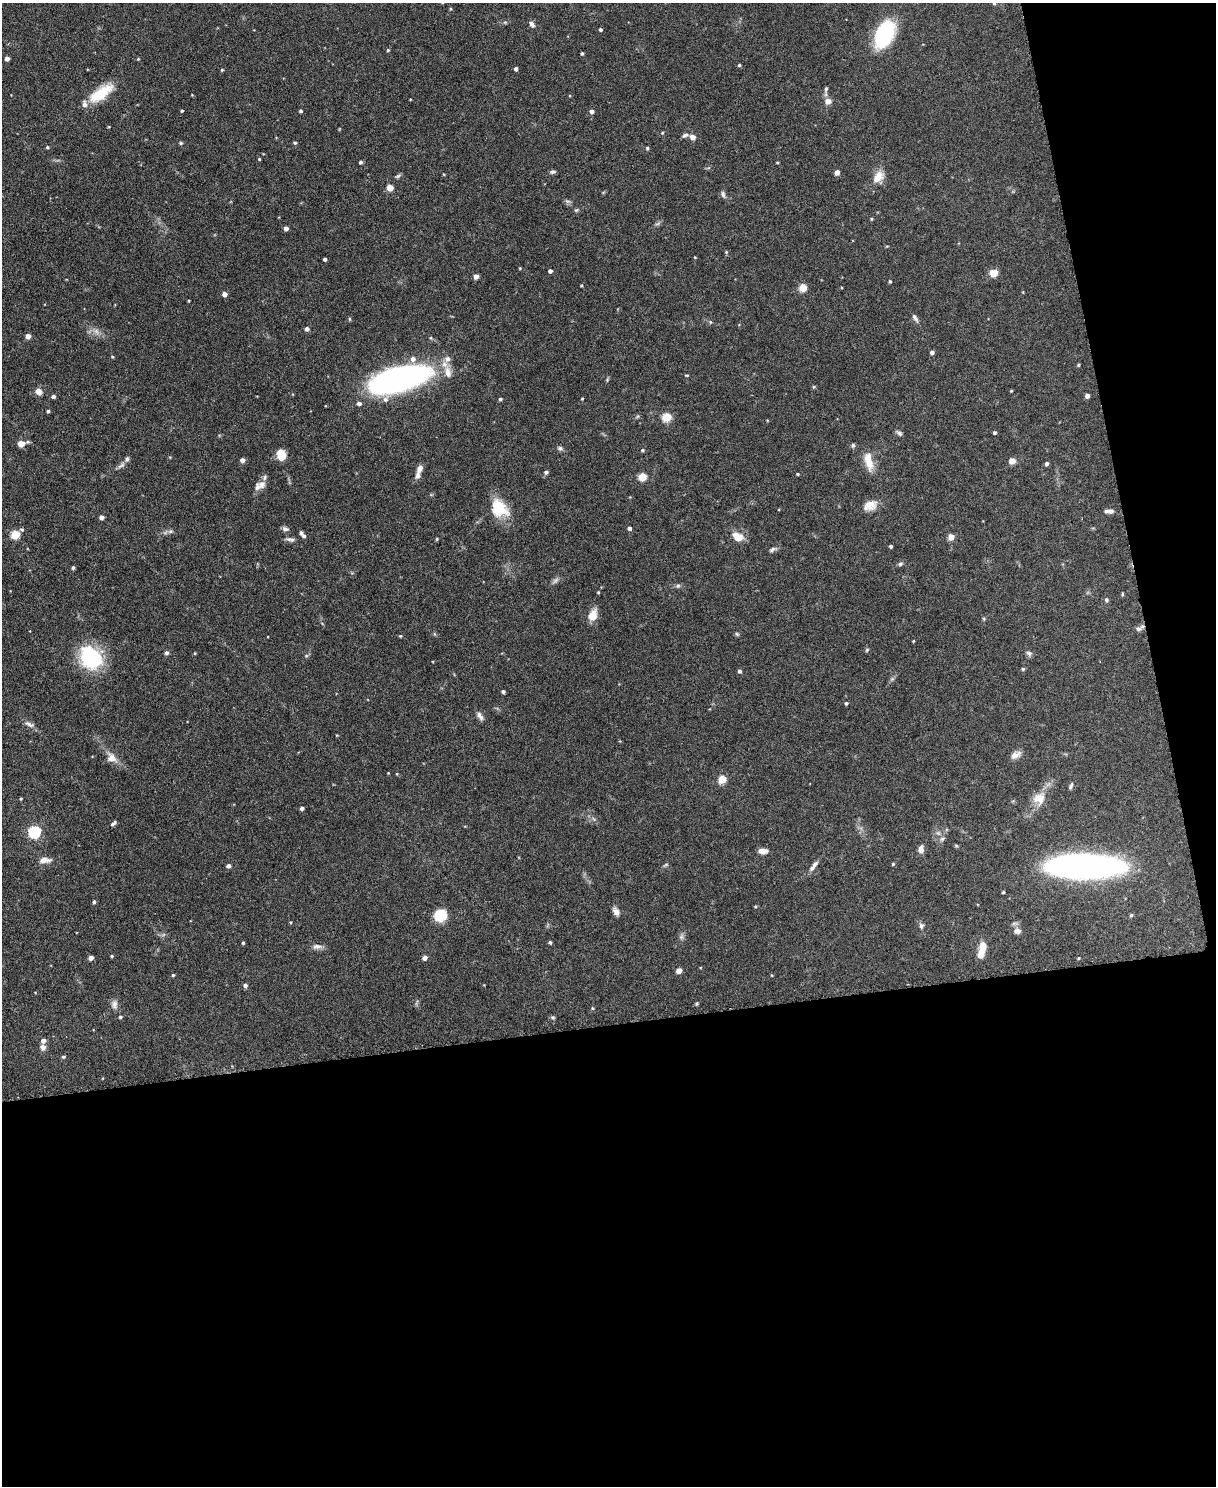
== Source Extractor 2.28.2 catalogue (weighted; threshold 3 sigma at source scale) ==
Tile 12 of 4 x 3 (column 4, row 3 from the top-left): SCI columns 3644-4857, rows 135-1618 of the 4863 x 4841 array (HDU 1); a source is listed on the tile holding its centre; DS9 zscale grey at full resolution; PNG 1218 x 1488 px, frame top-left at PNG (2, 3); no overlay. Shown black and unused: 36% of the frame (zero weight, under 3 of 6 exposures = <1% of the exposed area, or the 3 px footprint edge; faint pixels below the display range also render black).
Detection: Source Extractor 2.28.2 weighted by HDU 2 'WHT'; one run over the whole footprint, this tile lists its part. Background 0.12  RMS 0.0041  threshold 0.0169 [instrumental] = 3 sigma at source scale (4.09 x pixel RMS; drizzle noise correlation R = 1.36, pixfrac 0.8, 0.05/0.05 arcsec/px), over >= 5 px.
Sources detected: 187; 13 inside a brighter listed object's ellipse — not listed separately; the other 174 listed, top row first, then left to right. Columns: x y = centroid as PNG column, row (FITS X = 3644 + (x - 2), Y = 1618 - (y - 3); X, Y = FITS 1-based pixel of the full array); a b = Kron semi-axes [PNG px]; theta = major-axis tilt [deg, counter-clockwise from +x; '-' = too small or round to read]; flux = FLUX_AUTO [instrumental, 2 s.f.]
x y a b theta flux
994 3 4 4 - 0.43
450 9 4 3 - 0.33
532 24 8 5 -59 1.4
600 30 4 3 - 0.77
885 34 21 12 65 43
388 50 4 3 - 0.54
582 53 4 3 - 0.55
7 59 4 4 - 1.8
138 59 4 3 - 0.34
739 65 4 3 - 0.53
516 69 4 3 - 1.1
222 70 4 3 - 0.42
826 89 9 5 76 0.89
101 93 31 12 36 12
192 95 3 3 - 0.24
410 99 3 2 - 0.28
828 101 8 7 - 2.4
182 111 3 3 - 0.43
301 111 4 4 - 0.67
591 111 4 4 - 1.6
662 133 4 3 - 0.37
685 135 9 5 23 1
692 137 5 5 - 2.7
181 143 5 4 - 0.49
295 143 4 4 - 0.58
47 147 4 4 - 0.49
647 148 4 4 - 0.54
259 159 3 3 - 0.4
360 162 4 4 - 0.73
777 162 4 3 - 0.33
552 172 6 4 7 1
837 172 4 4 - 2.6
398 176 8 4 36 0.71
878 177 17 11 54 5.1
390 188 5 4 - 6.6
723 194 9 5 -78 1
568 201 9 4 -8 0.8
576 210 6 5 - 0.57
871 219 4 4 - 0.4
658 224 8 4 19 0.72
286 228 4 4 - 2
887 246 5 3 - 0.29
726 252 4 4 - 0.38
695 257 4 3 - 0.3
325 259 4 3 - 0.92
520 268 4 3 - 0.32
550 271 4 4 - 1.3
994 273 9 8 - 3.6
476 276 4 4 - 2.5
890 281 4 3 - 0.44
581 285 3 3 - 0.35
803 288 5 5 - 12
224 294 4 4 - 2.2
915 318 12 5 -59 1.3
349 319 5 3 - 0.39
307 329 4 4 - 1.5
96 331 9 7 -64 1.7
28 336 4 4 - 2.8
932 352 4 4 - 1.2
112 357 5 4 - 0.44
1078 365 4 3 - 0.45
687 375 6 3 -1 0.39
398 379 59 23 14 110
814 387 5 4 - 0.47
38 391 10 8 -41 2.1
1011 391 3 3 - 0.32
53 396 5 4 - 0.94
1087 396 4 4 - 1.7
500 399 4 4 - 0.61
582 399 3 3 - 0.34
48 411 3 3 - 0.65
666 417 5 5 - 17
899 433 9 5 -36 0.97
994 433 4 3 - 0.64
21 444 5 4 - 6.1
853 445 6 5 - 0.67
560 448 8 6 -16 0.93
642 450 5 4 - 0.58
281 455 11 8 -76 5.8
242 460 4 4 - 2
1012 461 6 6 - 2.8
869 463 20 11 -75 5.5
1047 463 4 4 - 1
121 465 12 5 41 1.3
419 469 10 6 73 2.2
546 472 5 4 - 0.88
797 474 3 3 - 0.41
642 477 5 5 - 12
262 485 12 10 1 2.2
870 506 18 11 24 4.2
499 508 24 18 -48 12
1109 511 11 5 0 1.7
101 517 4 4 - 1.9
629 528 4 4 - 1.1
22 529 5 5 - 0.66
285 529 8 6 -7 1.2
170 531 7 5 20 0.91
301 533 4 4 - 0.86
15 534 5 5 - 17
738 537 13 9 -29 5.2
951 537 5 4 - 5
290 539 13 5 -12 1.2
437 539 4 4 - 0.4
891 546 3 3 - 0.67
772 549 11 5 25 1
900 564 6 5 - 0.78
73 568 3 3 - 0.7
555 580 10 6 45 1.2
678 586 7 5 42 0.78
598 592 4 3 - 0.34
1122 594 5 3 - 0.41
1106 600 5 5 - 0.71
593 615 12 8 73 5.5
1138 629 9 7 12 1.5
737 634 6 5 - 0.55
400 636 4 4 - 0.4
913 641 3 3 - 0.29
867 650 6 4 47 0.5
166 653 4 4 - 1.1
195 653 5 3 - 0.31
1029 653 8 6 -31 1
91 658 27 21 -54 29
1023 669 4 4 - 0.55
739 671 4 4 - 0.97
503 692 4 3 - 0.7
846 703 4 4 - 0.55
480 716 13 6 -58 1.6
29 724 14 6 -23 1.7
1016 755 15 8 31 2.3
111 758 14 11 -46 3.8
397 774 4 3 - 0.33
722 779 5 5 - 14
1071 786 9 4 66 0.78
1039 798 18 16 52 5.8
21 799 4 3 - 0.38
302 808 4 4 - 0.99
113 823 8 4 39 1
34 832 6 5 - 50
942 839 7 6 - 0.97
921 849 10 7 86 1.8
763 851 10 6 -2 2.7
45 860 16 8 4 2.7
666 864 6 4 1 0.52
815 864 12 6 47 1.7
893 864 4 4 - 0.44
228 866 5 4 - 1.4
1085 866 78 22 0 130
1003 892 3 3 - 0.48
94 902 4 4 - 0.79
616 912 11 7 -56 1.8
440 915 9 9 - 14
1131 915 5 4 - 0.55
290 922 4 3 - 0.31
921 926 8 6 -86 1
1017 931 10 8 2 1.9
681 937 9 5 83 1.1
550 942 4 4 - 0.62
243 943 4 3 - 0.48
317 946 13 7 3 2
982 949 16 6 74 8.1
112 956 4 4 - 0.41
91 958 4 4 - 1.9
425 958 5 4 - 1.9
1079 958 4 4 - 0.33
679 971 5 4 - 3.9
173 975 4 4 - 0.47
245 986 5 5 - 1.1
114 1004 12 8 -89 2
697 1004 4 4 - 0.55
592 1008 4 4 - 0.44
120 1017 4 4 - 0.57
553 1017 6 5 - 0.58
43 1047 7 6 - 1.9
63 1057 5 4 - 0.61
Isophote crosses this tile's border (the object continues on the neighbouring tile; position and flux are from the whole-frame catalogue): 1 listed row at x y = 994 3